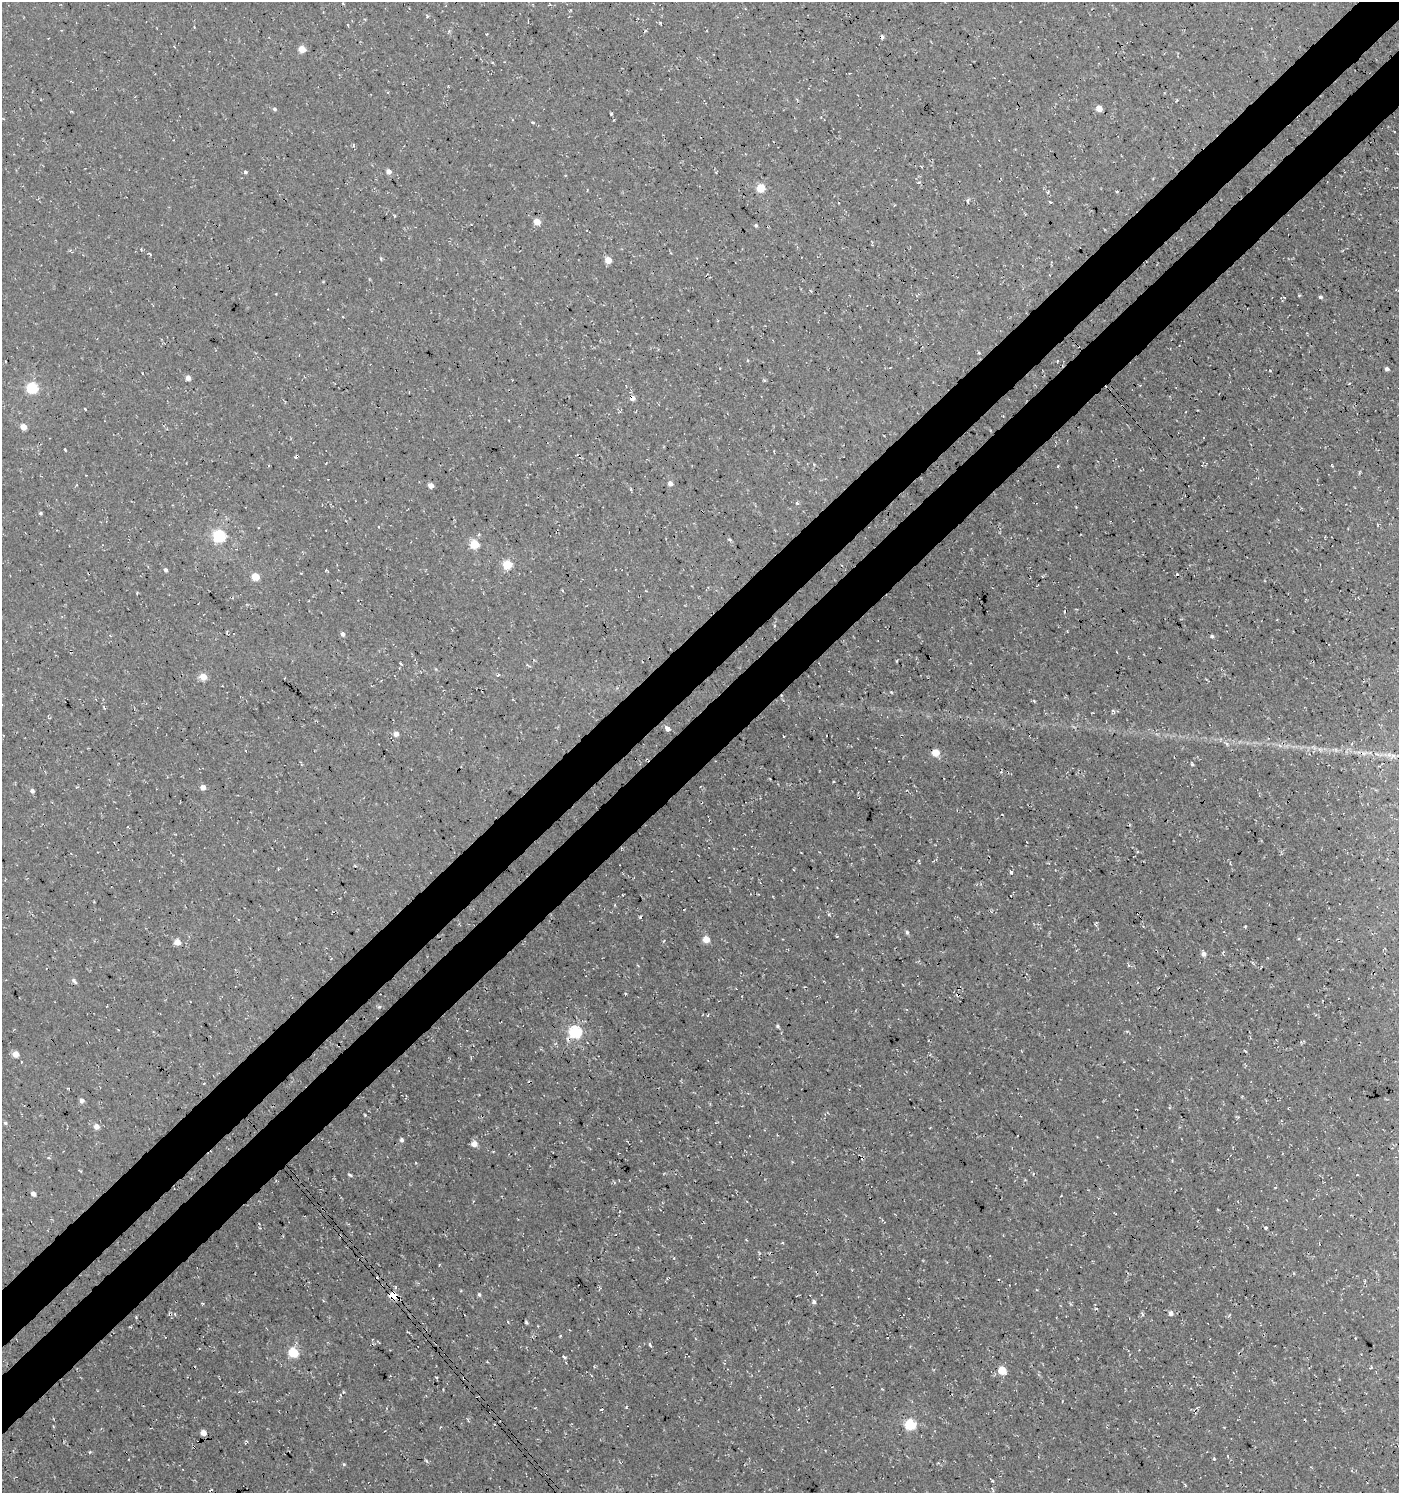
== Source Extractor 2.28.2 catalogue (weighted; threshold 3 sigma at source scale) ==
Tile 10 of 4 x 4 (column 2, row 3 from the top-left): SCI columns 1585-2981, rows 1545-3035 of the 6024 x 6064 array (HDU 1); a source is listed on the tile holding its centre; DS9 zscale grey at full resolution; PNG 1401 x 1495 px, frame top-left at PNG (2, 2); no overlay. Shown black and unused: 8% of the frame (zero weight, under 3 of 4 exposures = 5% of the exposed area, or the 3 px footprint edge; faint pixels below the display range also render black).
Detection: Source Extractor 2.28.2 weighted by HDU 2 'WHT'; one run over the whole footprint, this tile lists its part. Background 5.99e-04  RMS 0.0029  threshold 0.0132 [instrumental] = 3 sigma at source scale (4.5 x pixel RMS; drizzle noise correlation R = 1.50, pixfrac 1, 0.0396/0.0396 arcsec/px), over >= 5 px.
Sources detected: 108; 15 cosmic-ray / hot-pixel residue — not listed; the other 93 listed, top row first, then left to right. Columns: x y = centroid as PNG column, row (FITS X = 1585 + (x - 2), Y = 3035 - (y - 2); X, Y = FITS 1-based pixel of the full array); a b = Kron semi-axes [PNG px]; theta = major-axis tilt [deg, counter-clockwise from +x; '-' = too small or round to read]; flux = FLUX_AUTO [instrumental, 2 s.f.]
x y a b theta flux
427 16 4 4 - 0.36
660 23 4 3 - 0.38
302 49 5 4 - 6.2
1099 108 4 4 - 3.7
275 109 5 5 - 0.51
532 122 4 2 - 0.39
353 146 5 4 - 0.48
389 171 5 5 - 1.4
245 172 4 4 - 0.53
761 188 5 5 - 12
537 222 5 4 - 4
756 225 4 4 - 0.44
608 260 5 5 - 4.4
1321 297 4 3 - 0.55
1387 369 4 4 - 0.92
1270 371 4 3 - 0.29
188 378 5 4 - 1.7
32 388 5 5 - 33
632 398 5 4 - 1.9
85 409 3 2 - 0.36
23 427 5 4 - 3.3
65 449 3 2 - 0.26
1058 466 4 3 - 0.27
670 483 5 5 - 1.6
431 486 4 4 - 2.4
797 503 4 4 - 0.52
40 513 5 4 - 0.4
219 536 6 5 - 46
474 544 5 5 - 12
507 565 5 5 - 14
165 570 5 4 - 0.56
326 570 4 2 - 0.43
255 577 5 5 - 8.9
343 634 5 4 - 0.94
1212 636 4 4 - 0.56
897 661 3 2 - 0.3
203 676 5 5 - 5
1113 711 7 4 -48 0.6
668 729 4 3 - 12
396 734 5 5 - 1.7
826 735 2 2 - 0.3
1227 743 7 4 -20 0.68
1320 750 7 4 -71 0.47
246 751 3 2 - 0.24
936 753 5 5 - 6.8
1393 755 7 4 -19 0.71
1192 764 4 4 - 0.36
203 787 5 4 - 2
32 791 5 4 - 0.91
278 869 3 3 - 0.22
907 932 5 4 - 0.57
706 939 5 4 - 4.7
664 941 4 2 - 0.23
177 942 5 4 - 3.5
1203 954 5 5 - 1.3
74 981 8 4 -47 0.75
625 994 4 2 - 0.31
379 1006 5 4 - 0.59
708 1015 5 3 - 0.26
777 1026 4 3 - 0.5
575 1032 6 6 - 44
1245 1051 5 2 - 0.3
15 1054 5 5 - 3
82 1100 5 5 - 1.2
365 1115 4 3 - 0.25
5 1123 6 4 -22 0.49
96 1126 5 5 - 2
402 1140 5 4 - 0.8
474 1144 5 5 - 2.6
350 1175 6 3 -35 0.45
33 1194 5 4 - 1.4
1266 1228 3 3 - 0.43
674 1258 4 4 - 0.32
439 1265 3 2 - 0.35
479 1295 5 4 - 0.51
393 1296 6 5 - 9.9
814 1302 5 5 - 0.7
1171 1313 5 5 - 1.3
136 1317 5 3 - 0.28
526 1323 4 3 - 0.42
165 1337 2 2 - 0.23
650 1344 7 3 -61 0.52
293 1353 5 5 - 20
564 1357 4 3 - 0.47
1002 1370 5 5 - 9.6
436 1377 4 3 - 0.29
910 1425 5 5 - 26
203 1433 5 4 - 3.1
194 1447 5 3 - 0.32
1214 1459 4 3 - 0.32
426 1460 5 3 - 0.39
344 1464 5 4 - 0.35
992 1481 4 3 - 0.26
Overlapping masked pixels (flux is a lower limit): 3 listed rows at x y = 632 398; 393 1296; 194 1447
Unlisted compact peaks at least as high as the median listed source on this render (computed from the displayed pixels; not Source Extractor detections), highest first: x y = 1011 872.